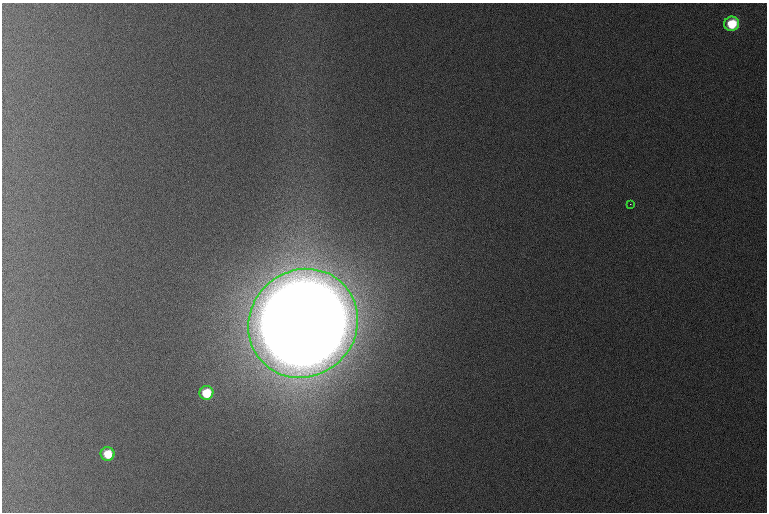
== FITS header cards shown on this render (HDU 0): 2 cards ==
NAXIS1  =                  765 /
NAXIS2  =                  510 /

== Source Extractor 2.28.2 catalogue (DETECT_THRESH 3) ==
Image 765 x 510 px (HDU 0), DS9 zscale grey, 1 PNG px = 1 image px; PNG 769 x 514 px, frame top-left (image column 1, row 510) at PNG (2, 3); each listed source drawn as its Kron ellipse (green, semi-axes under 4 px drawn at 4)
Background 1090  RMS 11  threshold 33.1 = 3 sigma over >= 5 px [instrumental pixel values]
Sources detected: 5; all 5 listed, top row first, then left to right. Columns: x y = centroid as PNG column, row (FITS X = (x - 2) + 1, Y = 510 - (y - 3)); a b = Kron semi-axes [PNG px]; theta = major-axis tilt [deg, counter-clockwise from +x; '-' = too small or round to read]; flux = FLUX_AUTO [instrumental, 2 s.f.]
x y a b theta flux
732 24 7 7 - 2.8e+04
630 204 2 2 - 7.0e+02
303 323 56 53 41 2.7e+07
206 393 7 7 - 2.8e+04
108 454 7 7 - 2.0e+04